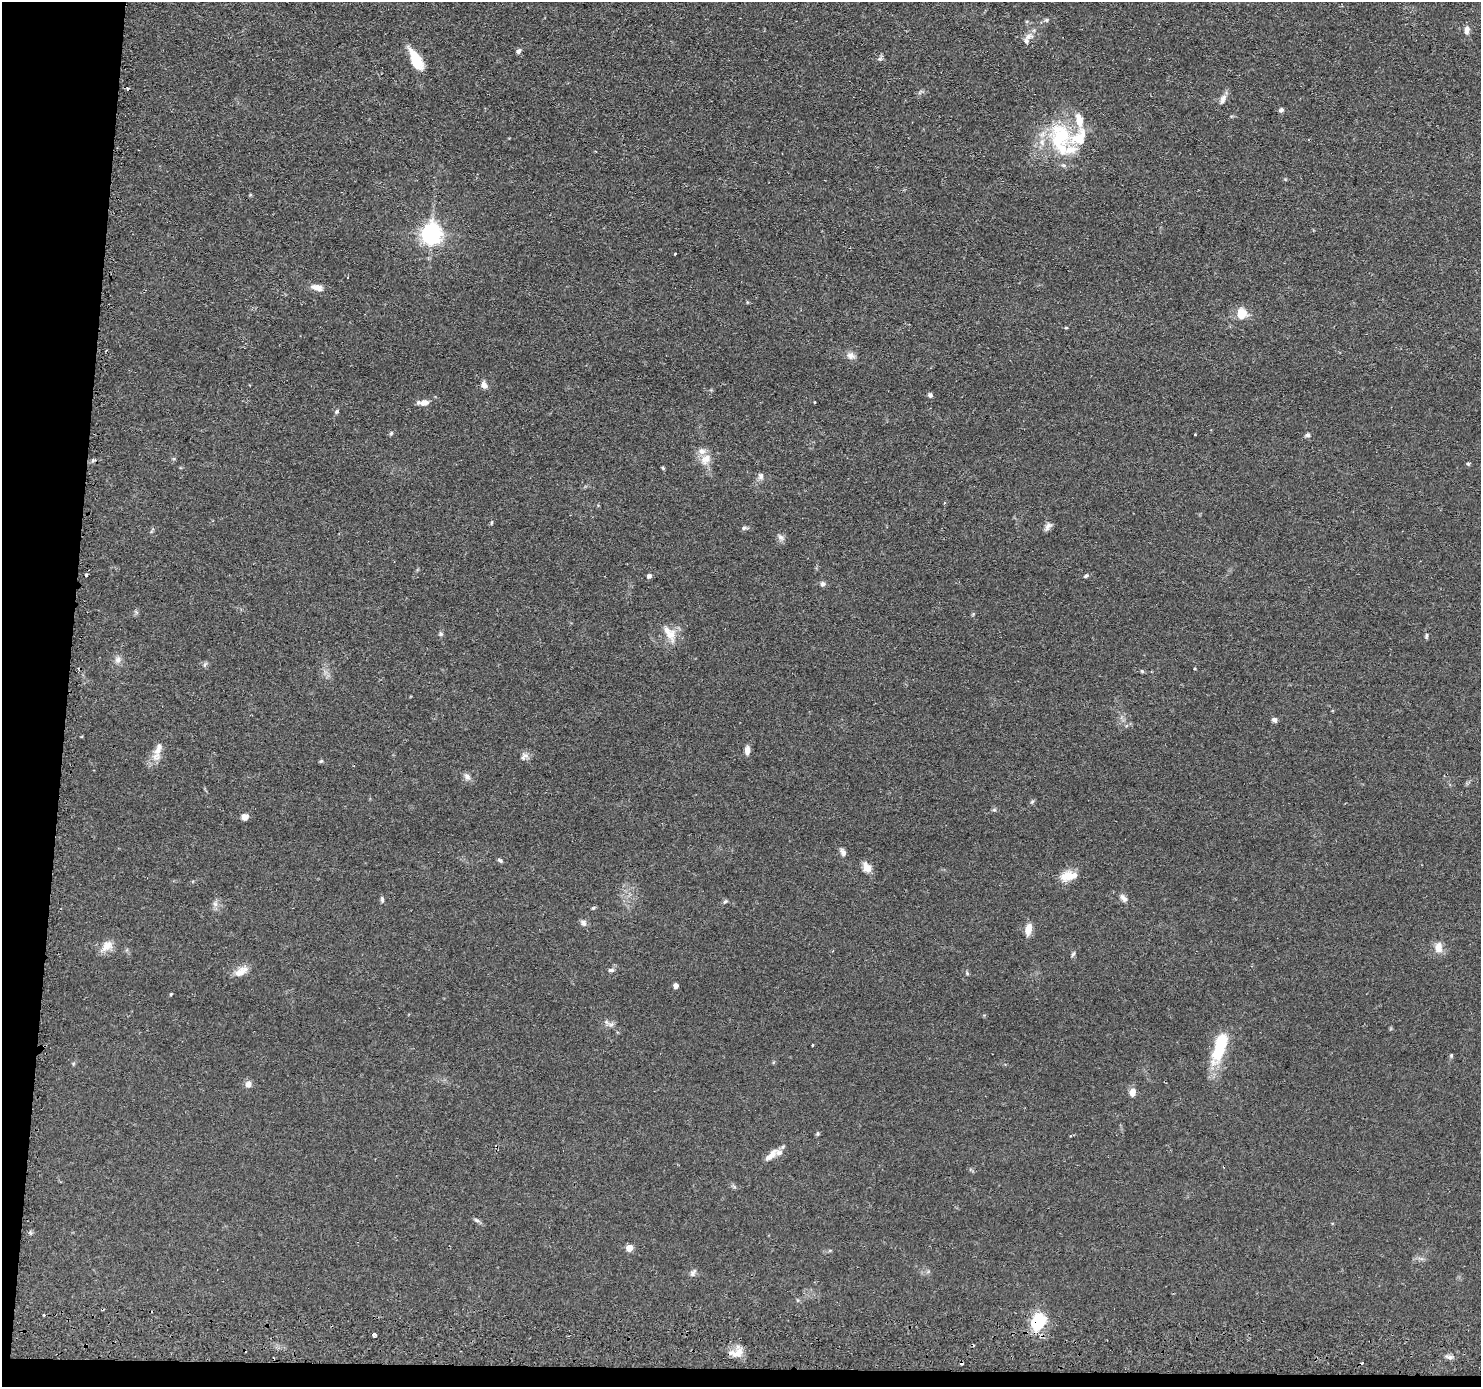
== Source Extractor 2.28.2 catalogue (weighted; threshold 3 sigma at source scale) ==
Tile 7 of 3 x 3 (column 1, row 3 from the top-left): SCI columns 69-1547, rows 266-1650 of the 4526 x 4586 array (HDU 1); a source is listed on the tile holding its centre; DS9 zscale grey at full resolution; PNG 1483 x 1389 px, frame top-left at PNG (2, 2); no overlay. Shown black and unused: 6% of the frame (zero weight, under 2 of 3 exposures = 5% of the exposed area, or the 3 px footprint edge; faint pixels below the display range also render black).
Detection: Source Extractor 2.28.2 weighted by HDU 2 'WHT'; one run over the whole footprint, this tile lists its part. Background 0.0675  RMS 0.0058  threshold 0.0263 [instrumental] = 3 sigma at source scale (4.5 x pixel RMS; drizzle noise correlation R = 1.50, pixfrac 1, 0.05/0.05 arcsec/px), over >= 5 px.
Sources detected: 96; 3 cosmic-ray / hot-pixel residue — not listed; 8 inside a brighter listed object's ellipse — not listed separately; the other 85 listed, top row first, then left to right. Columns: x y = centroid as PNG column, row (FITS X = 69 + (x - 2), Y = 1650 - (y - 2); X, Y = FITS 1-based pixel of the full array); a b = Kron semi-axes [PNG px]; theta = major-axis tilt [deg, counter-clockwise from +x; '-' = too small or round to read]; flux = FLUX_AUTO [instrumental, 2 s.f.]
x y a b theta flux
1046 20 6 5 - 0.86
1467 29 9 6 83 3.2
1028 36 13 7 26 3.4
518 51 7 5 50 1.5
880 59 8 4 9 1.1
416 60 23 10 -64 16
1223 99 16 7 68 3
1281 110 6 5 - 1.4
1060 136 39 30 -87 44
431 233 7 7 - 350
675 254 3 2 - 0.46
317 287 15 8 -16 4.2
747 302 5 3 - 0.52
1242 314 11 10 - 10
1066 328 5 3 - 0.56
850 356 11 9 -32 2.9
484 385 9 7 -57 2.9
930 395 5 5 - 1.5
424 402 10 7 8 4.1
815 402 3 3 - 1.4
336 412 5 3 - 0.73
391 433 6 4 44 0.82
1308 435 6 6 - 1.3
706 459 17 10 52 5.9
93 460 6 4 45 0.84
1468 464 5 4 - 0.71
663 468 5 3 - 0.61
761 476 9 7 88 2
1048 527 13 6 57 2.2
744 528 8 5 10 1.2
781 537 8 7 - 2.1
86 575 3 3 - 1.3
649 576 6 5 - 1.4
1086 576 7 5 29 1
822 584 7 6 - 1.4
441 634 6 5 - 0.99
670 635 18 14 -72 8.6
1426 636 9 3 85 0.93
118 660 10 8 73 2.7
204 665 6 4 70 0.93
1142 671 6 4 -44 0.73
1274 720 6 5 - 1.6
159 746 35 8 78 6.1
747 750 10 6 87 3.1
524 756 12 6 37 2.3
321 761 6 4 44 0.68
467 777 10 7 -70 2.2
1032 802 6 4 21 0.77
994 810 6 4 1 0.79
245 817 7 6 - 3.9
843 852 10 6 -60 1.9
500 860 7 4 -36 1
867 867 14 9 -60 4.3
1068 876 21 11 10 8.3
1123 898 12 7 -48 2.2
382 899 8 5 -82 1.1
725 902 6 4 31 0.9
215 904 7 5 -45 1.6
593 908 6 4 42 0.72
583 923 9 7 -72 1.9
1028 929 13 7 78 5.5
107 946 17 11 46 5.7
1438 948 13 8 88 5.4
1073 954 7 4 45 0.91
611 970 8 5 0 1.2
241 971 20 10 35 5.6
967 973 5 5 - 0.71
676 986 4 4 - 4.3
171 994 4 3 - 0.51
611 1024 7 6 - 1.7
812 1045 4 2 - 0.44
1220 1047 35 11 73 30
1451 1055 5 4 - 0.77
248 1084 8 7 - 3.1
1132 1092 8 6 77 4.6
817 1134 6 4 71 0.74
771 1155 22 8 44 5.2
476 1220 8 5 -28 1.2
629 1248 5 4 - 11
693 1273 12 6 55 1.7
44 1315 3 3 - 0.55
1037 1321 24 18 -88 19
374 1335 4 4 - 2.8
738 1353 17 10 31 5.5
1450 1357 8 5 -6 1.7
Overlapping masked pixels (flux is a lower limit): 1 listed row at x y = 1037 1321